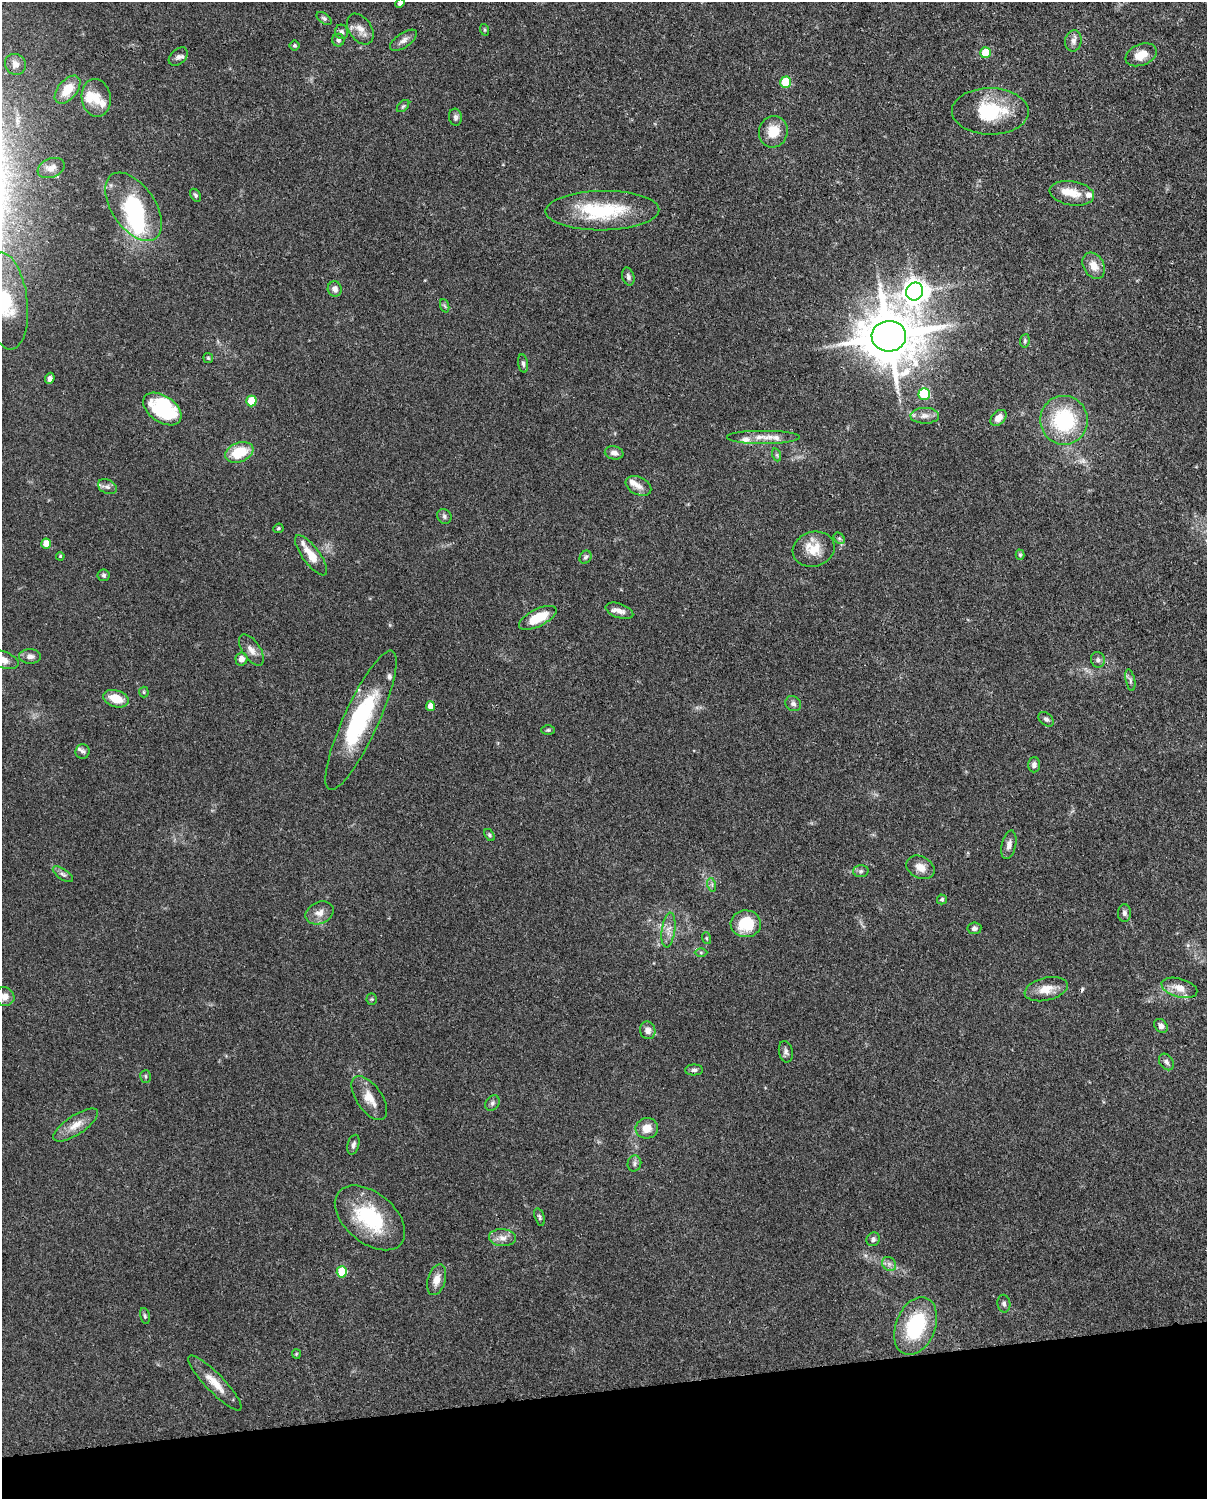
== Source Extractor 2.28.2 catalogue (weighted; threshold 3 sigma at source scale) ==
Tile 10 of 4 x 3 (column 2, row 3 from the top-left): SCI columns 1295-2499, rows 265-1761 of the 4999 x 4907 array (HDU 1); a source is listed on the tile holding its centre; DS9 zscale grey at full resolution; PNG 1209 x 1501 px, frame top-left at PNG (2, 2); each listed source drawn as its Kron ellipse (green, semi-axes under 4 px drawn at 4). Shown black and unused: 7% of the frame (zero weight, under 3 of 4 exposures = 7% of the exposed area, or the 3 px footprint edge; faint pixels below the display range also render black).
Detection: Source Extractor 2.28.2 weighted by HDU 2 'WHT'; one run over the whole footprint, this tile lists its part. Background 0.114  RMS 0.0042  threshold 0.0187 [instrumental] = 3 sigma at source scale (4.5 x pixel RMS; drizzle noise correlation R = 1.50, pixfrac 1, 0.05/0.05 arcsec/px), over >= 5 px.
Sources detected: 134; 3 inside a brighter object's white glare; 1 cosmic-ray / hot-pixel residue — neither listed nor drawn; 13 inside a brighter listed object's ellipse — not listed separately; the other 117 listed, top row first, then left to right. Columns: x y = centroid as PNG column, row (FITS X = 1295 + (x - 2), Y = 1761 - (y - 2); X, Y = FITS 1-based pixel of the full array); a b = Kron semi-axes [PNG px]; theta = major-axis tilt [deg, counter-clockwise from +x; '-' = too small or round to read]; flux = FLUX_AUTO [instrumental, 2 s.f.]
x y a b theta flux
400 3 5 4 - 1.1
324 18 8 5 -37 0.88
360 29 17 11 -55 3.9
485 30 6 4 -71 0.55
342 32 7 6 - 1.2
338 40 6 6 - 1
403 40 15 7 35 2.2
1073 41 10 8 79 2
295 45 5 5 - 0.6
985 53 5 5 - 14
1141 55 16 10 23 5.6
178 57 11 7 43 1.7
15 64 11 10 - 2.3
786 82 5 5 - 18
67 90 16 9 50 7.4
96 98 19 14 -82 6.3
403 106 7 4 44 0.69
990 111 38 23 -1 23
455 117 8 6 -83 1.2
773 132 16 14 74 8.2
51 168 14 9 21 3
1072 193 22 12 -9 7
195 195 7 5 -55 0.83
134 207 39 21 -55 35
602 211 57 20 1 31
1094 266 14 10 -58 4.7
628 277 9 6 -74 1.1
335 289 8 7 - 2.4
915 291 9 8 - 420
6 301 49 21 -83 29
445 306 7 4 -70 0.68
889 336 17 15 2 2500
1025 341 7 4 82 0.76
208 358 5 5 - 0.59
523 364 9 5 -80 1.1
50 378 6 4 69 1.6
924 394 6 5 - 28
251 401 5 5 - 13
162 409 21 13 -35 36
925 416 14 8 0 2.6
999 418 9 6 44 3.2
1064 420 24 24 - 34
763 437 37 7 0 5.1
239 452 15 9 20 14
614 453 9 6 -12 1.9
777 455 7 4 -71 0.67
638 486 14 8 -27 2.8
107 487 10 7 -25 1.5
444 516 8 6 -52 1
278 528 5 4 - 0.64
839 538 6 5 - 0.67
46 543 5 5 - 5.1
814 549 21 17 16 7.9
311 555 24 8 -53 6.3
1020 555 5 4 - 0.61
60 556 4 3 - 0.42
585 557 7 5 58 0.88
104 575 6 5 - 0.77
619 611 14 7 -19 2.6
538 618 20 8 26 11
251 650 18 8 -56 3.1
30 656 11 7 -1 2
241 659 6 6 - 2.4
2 660 17 8 -17 4.3
1098 660 8 7 - 1.2
1130 680 11 4 -78 1.1
144 692 5 5 - 0.6
116 699 13 8 -18 7.5
793 704 8 7 - 1.3
430 706 5 4 - 3.5
1046 719 9 6 -41 1.3
361 720 76 17 65 39
548 730 7 5 1 0.68
83 751 7 7 - 1.1
1034 765 7 6 - 1.4
489 835 6 4 -54 0.73
1009 845 14 7 77 2.2
920 867 15 10 -26 3.9
861 871 7 6 - 1.1
63 874 12 5 -34 1.3
712 885 7 4 -72 0.8
942 899 5 5 - 0.76
320 913 14 10 24 3.6
1124 913 9 6 -87 1.4
746 924 15 13 3 14
974 928 7 6 - 1.3
668 930 17 6 82 3.1
706 938 6 4 -71 0.5
701 953 6 4 -1 0.55
1179 988 18 9 -16 4.9
1046 989 22 11 13 5.9
5 997 10 9 - 2.7
372 999 5 5 - 0.55
1161 1026 8 6 -48 1.7
648 1030 9 7 -71 2.4
786 1052 11 7 -79 1.4
1166 1062 9 6 -55 1.4
694 1070 9 5 0 1
146 1076 6 5 - 0.74
369 1098 25 12 -55 6.4
492 1103 8 6 54 1.1
76 1125 26 9 33 5.3
647 1128 11 10 - 4.8
353 1145 10 5 75 1.3
634 1163 8 7 - 1.1
539 1217 9 5 -73 0.86
370 1218 41 25 -40 29
502 1238 13 8 -5 3
873 1239 7 6 - 1.3
889 1264 8 6 -45 1.5
342 1272 5 5 - 18
437 1280 16 9 73 4
1004 1304 9 6 -80 1.2
145 1316 8 4 -77 0.73
916 1326 30 19 68 30
296 1354 5 4 - 0.45
215 1383 37 9 -46 7
Overlapping masked pixels (flux is a lower limit): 1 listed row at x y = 889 336
Isophote crosses this tile's border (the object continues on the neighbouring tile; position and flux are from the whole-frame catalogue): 4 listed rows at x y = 400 3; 6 301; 2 660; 5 997